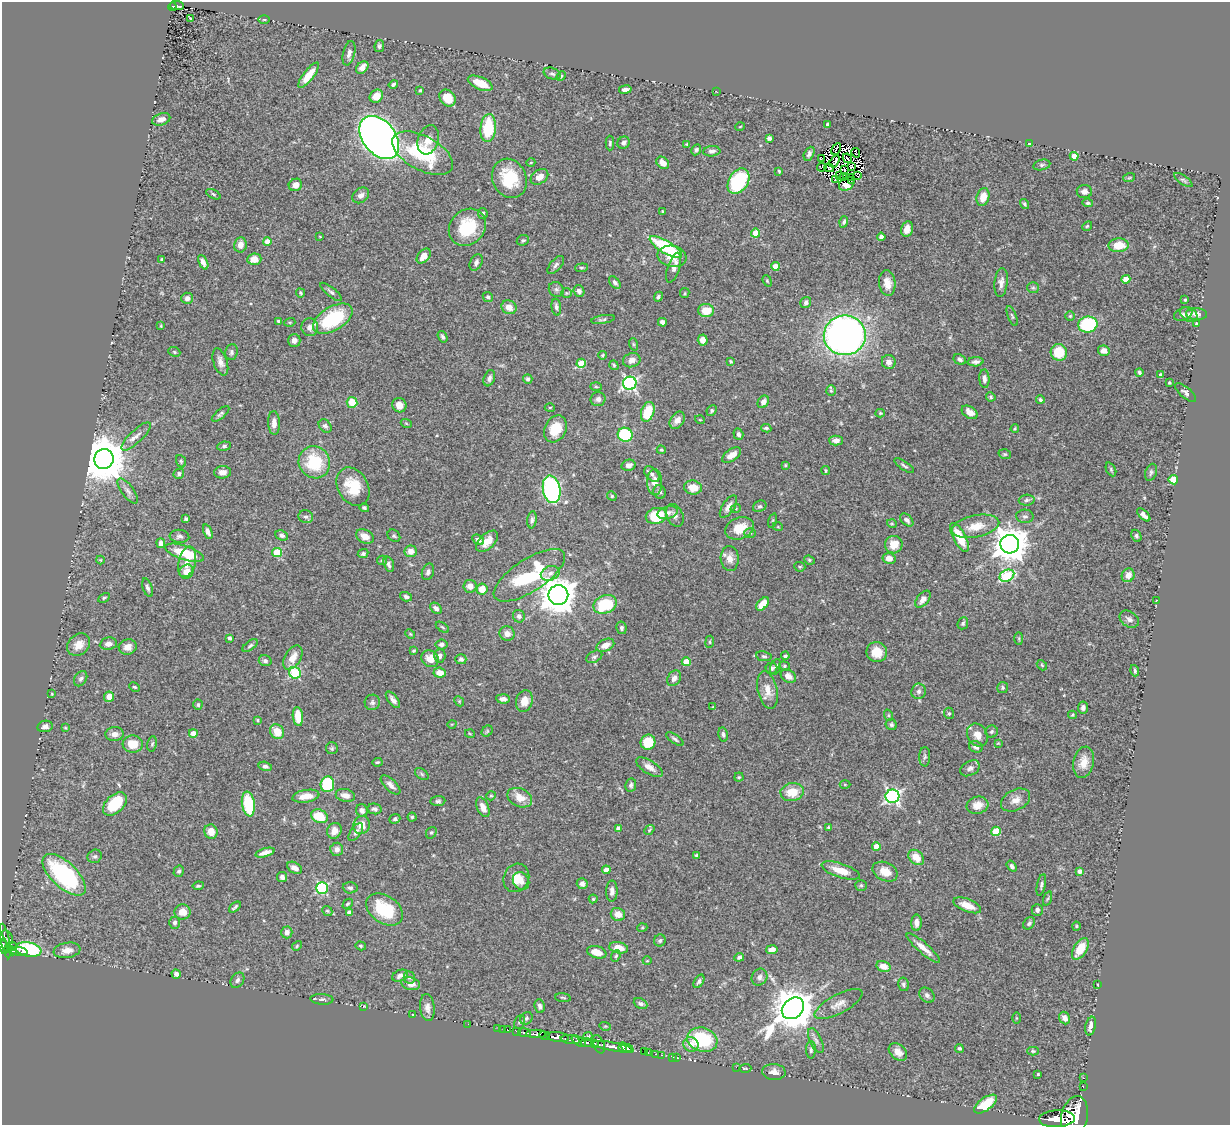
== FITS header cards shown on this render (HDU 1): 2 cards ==
NAXIS1  =                 1228
NAXIS2  =                 1123

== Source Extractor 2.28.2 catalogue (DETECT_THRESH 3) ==
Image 1228 x 1123 px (HDU 1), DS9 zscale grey, 1 PNG px = 1 image px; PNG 1232 x 1127 px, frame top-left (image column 1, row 1123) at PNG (2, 2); each listed source drawn as its Kron ellipse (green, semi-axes under 4 px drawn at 4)
Background 0.66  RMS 0.02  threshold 0.0603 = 3 sigma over >= 5 px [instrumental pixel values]
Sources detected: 513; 11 with non-positive FLUX_AUTO (blend fragments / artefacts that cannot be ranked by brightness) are neither listed nor drawn; of the other 502, the 500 brightest by FLUX_AUTO listed and drawn (2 fainter detections omitted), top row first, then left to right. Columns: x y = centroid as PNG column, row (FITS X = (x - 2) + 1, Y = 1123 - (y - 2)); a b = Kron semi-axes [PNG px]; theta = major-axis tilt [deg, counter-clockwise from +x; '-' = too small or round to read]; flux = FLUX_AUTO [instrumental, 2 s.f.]
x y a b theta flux
177 5 7 4 -3 110
172 7 4 4 - 90
191 19 3 3 - 3.7
264 19 6 4 1 1.8
379 46 6 5 - 3
349 53 12 6 77 6.4
362 67 7 5 45 10
552 74 9 5 -20 3.3
309 75 15 5 52 22
561 76 5 4 - 1.6
480 83 13 6 -23 24
393 84 5 4 - 3
625 89 6 3 9 5.3
420 90 4 3 - 1.8
716 91 2 2 - 0.76
376 96 7 6 - 16
447 98 9 7 -48 19
161 119 9 6 19 7.8
828 124 3 3 - 2.1
740 127 5 3 - 1
488 128 14 7 85 66
379 137 24 16 -51 1300
769 138 4 4 - 3.5
428 140 15 10 70 13
610 143 7 4 90 2.1
624 143 6 5 - 4.2
687 144 3 3 - 1.4
1030 144 4 3 - 1.6
836 149 6 2 62 1.6
696 150 6 4 63 2.8
712 151 8 5 5 4.8
423 153 33 17 -29 97
856 153 5 2 - 1.9
809 154 7 5 63 3.9
1074 156 4 4 - 18
847 158 5 2 - 1.4
821 159 4 2 - 1.1
835 161 6 3 57 1.1
531 162 4 3 - 1.1
663 163 7 5 -43 11
1042 165 9 5 12 3.2
822 167 4 2 - 0.95
851 167 3 2 - 2.3
829 168 5 2 - 2.1
845 169 3 2 - 1.6
779 171 3 2 - 1.5
839 176 4 2 - 1.1
857 176 3 2 - 1.9
539 177 9 7 36 10
851 177 2 2 - 1.2
509 178 20 17 -65 57
843 178 3 2 - 0.78
1129 178 6 3 19 1.7
835 180 4 2 - 1.1
1183 180 10 4 -35 2.8
738 181 14 9 57 99
851 181 2 2 - 2
847 184 8 6 36 4.3
295 185 7 6 - 10
1084 192 7 6 - 5.4
213 194 8 4 -28 2.2
361 195 9 7 39 6.1
983 197 9 6 74 19
1088 203 5 4 - 2.3
1024 204 5 3 - 2
663 211 3 3 - 1.9
483 213 5 4 - 2.3
844 222 6 4 71 2.8
1087 226 5 4 - 1.7
467 227 20 17 46 57
907 229 8 6 75 10
756 233 4 4 - 28
320 237 3 2 - 0.74
881 237 4 4 - 5
523 240 6 5 - 2.6
267 241 4 4 - 10
240 245 7 6 - 9.2
1119 245 10 7 2 27
666 247 18 6 -31 110
424 256 8 5 49 14
672 256 14 10 -11 20
254 259 7 5 7 14
162 260 3 3 - 2.5
203 262 8 4 -65 7.1
476 262 9 5 64 4.5
556 265 11 5 49 4.1
775 266 4 4 - 17
581 268 6 4 5 1.8
674 268 15 6 71 8.7
1126 279 4 4 - 20
767 281 6 4 -69 1.7
615 283 7 4 -52 3.6
887 283 13 8 -82 13
1001 283 14 6 83 7.6
1033 288 6 5 - 2.7
556 289 8 7 - 3.7
579 291 6 5 - 6.1
331 292 13 4 -39 4.2
300 293 5 3 - 1.8
566 293 5 4 - 1.8
685 293 5 4 - 1.5
488 297 5 5 - 2.5
658 297 5 4 - 2.4
187 298 6 5 - 4.9
1185 300 4 3 - 1.4
806 302 6 5 - 4
509 307 8 6 -30 11
556 307 8 4 -82 4
706 310 8 6 0 23
1183 314 9 6 21 4.2
1189 314 10 6 -31 4.6
1196 314 10 6 -3 6.1
1012 316 10 4 -70 2.6
1070 316 5 5 - 1.7
333 319 22 12 31 92
603 319 12 4 9 3.1
279 321 4 3 - 2.3
290 322 5 3 - 1.2
662 322 4 4 - 5.6
1196 323 3 2 - 0.95
1088 324 9 8 - 110
161 326 4 3 - 1.2
310 327 9 8 - 7
845 335 21 20 - 680
443 337 6 4 -56 2.7
294 340 6 6 - 6
703 340 5 5 - 8
633 344 6 4 -71 1.7
1104 351 6 5 - 7.2
174 352 6 4 -22 1.9
231 352 8 6 77 3.4
1059 352 8 8 - 35
602 355 4 3 - 1.4
960 359 6 5 - 3.8
632 360 9 7 20 8.3
731 361 4 3 - 1.7
220 362 14 7 -71 8.2
889 362 7 6 - 7.9
976 362 8 4 3 4.5
581 363 4 4 - 38
614 365 5 4 - 1.8
1139 372 4 3 - 2.5
1161 375 4 3 - 3.2
489 378 8 5 69 5
528 379 5 4 - 2.8
984 379 9 5 -86 4.4
630 383 7 6 - 320
1169 383 3 3 - 1.5
596 387 6 4 -2 1.8
831 391 5 4 - 1.7
1186 393 13 5 -39 4.8
991 397 5 4 - 2.1
598 399 7 7 - 4.8
1040 400 4 4 - 2.8
352 402 5 5 - 28
763 402 7 5 53 6.8
399 405 7 7 - 12
550 407 5 3 - 1.3
712 410 5 4 - 2.5
648 412 10 6 71 44
970 412 9 5 -33 10
880 413 4 4 - 1.6
221 414 11 4 41 3.2
677 420 9 6 54 7.6
700 420 5 3 - 1.1
274 423 12 6 -88 8.2
406 423 5 3 - 1.4
325 426 7 5 -47 3.4
766 428 5 3 - 1.9
1015 428 4 3 - 1.5
555 429 14 10 63 30
738 434 6 5 - 3.5
625 435 7 7 - 71
136 436 19 6 44 9.5
836 440 7 5 -2 5.6
224 446 7 4 7 2.8
661 450 4 3 - 1.4
1005 454 6 4 -19 1.9
732 455 11 5 34 11
104 459 10 9 - 6000
181 461 6 5 - 2.1
314 462 16 15 - 67
628 465 7 5 13 6.2
785 465 4 3 - 1.4
904 466 11 3 -34 2.9
1111 469 7 4 -65 2.1
826 470 4 3 - 1.4
222 472 8 6 5 7.9
1151 472 9 5 72 3.2
179 474 5 5 - 2.9
652 474 9 6 -47 5
1173 480 5 4 - 64
655 482 13 7 -89 12
353 487 20 15 -60 41
693 487 9 7 -11 19
552 489 14 8 -79 260
128 491 15 6 -53 6
659 492 7 6 - 4
612 496 5 4 - 1.6
1027 500 8 5 4 3.6
760 506 7 5 26 2.9
728 507 13 6 56 9.6
364 508 5 4 - 2.6
736 508 5 3 - 1.5
668 513 10 6 15 6.3
675 515 12 8 -65 6.5
1144 515 8 4 -43 6.7
656 516 10 8 12 57
1025 516 9 6 -3 4
306 517 7 6 - 4
186 519 3 3 - 2.1
532 520 9 4 83 3.8
907 520 8 5 -43 4.5
772 521 7 3 71 1.6
892 524 5 3 - 1.3
976 526 24 11 12 25
778 527 5 3 - 1
740 528 15 10 21 24
208 532 8 4 -68 5.6
750 533 6 5 - 2.7
282 535 6 5 - 4.3
179 536 10 6 -5 4.4
365 536 9 6 -25 11
394 536 7 5 -41 2.6
1136 536 6 4 -64 2.8
960 537 16 6 -62 36
478 540 6 4 -33 4.7
487 541 13 7 43 15
161 543 5 4 - 8.6
1010 544 9 9 - 2800
894 545 9 8 - 20
411 551 6 6 - 9.8
277 552 5 4 - 62
184 553 20 7 -18 49
363 554 5 4 - 3.1
889 558 6 5 - 11
730 559 12 9 -87 11
100 560 4 4 - 1.2
382 560 5 4 - 2.8
809 560 5 4 - 1.8
187 562 16 8 76 12
389 564 8 5 -73 3.8
800 567 5 5 - 1.8
186 572 7 6 - 16
428 572 8 5 69 3.7
550 573 9 7 20 7.1
529 575 41 16 33 120
1128 575 7 6 - 12
1007 576 8 5 27 86
470 586 6 6 - 9.9
148 588 10 4 -72 3.6
482 589 6 5 - 16
558 595 10 10 - 3000
406 597 6 4 -15 3.9
104 598 6 4 29 2.1
923 599 10 5 51 9
1156 601 4 2 - 1.1
605 604 12 9 24 69
763 604 8 5 46 22
436 608 6 4 -42 4.8
519 616 6 6 - 5.2
1129 619 10 7 -35 5
963 623 6 5 - 2.7
442 627 7 3 -36 2
621 628 6 5 - 2.7
410 634 5 4 - 1.5
507 634 7 7 - 9.2
229 638 4 3 - 3.2
1019 638 6 3 -90 1.5
710 642 6 3 83 1.4
108 644 8 6 9 6.9
441 644 6 5 - 4.7
79 645 12 10 43 14
605 645 9 6 26 10
250 646 9 4 38 2.9
128 647 9 7 12 10
414 651 3 3 - 1.5
877 652 10 10 - 23
440 656 7 5 88 4.2
764 656 8 5 -8 2.6
785 656 4 3 - 2.4
293 657 13 8 58 15
594 657 8 5 27 3.5
430 659 9 8 - 14
461 659 5 5 - 3.9
265 661 6 5 - 3.6
686 662 4 4 - 24
1042 665 6 4 -48 1.8
784 666 5 4 - 2
775 667 8 5 67 3.2
771 668 6 5 - 3.6
1135 671 6 3 -73 2.4
295 673 6 5 - 110
440 673 6 5 - 14
788 676 8 6 -32 9.1
674 678 8 6 57 7
81 679 8 6 55 3.4
135 687 6 4 -26 1.5
1003 687 5 5 - 2.5
767 690 19 9 -77 16
919 691 8 7 - 4.9
52 694 4 3 - 1
109 697 5 5 - 12
503 699 7 4 -5 6
393 700 10 4 -51 5.4
459 701 5 4 - 1.9
524 701 11 8 74 17
372 702 8 7 - 3.9
198 705 5 4 - 2.9
713 707 3 3 - 1
1083 708 6 5 - 3.9
949 713 6 4 -68 2.1
888 715 6 4 -71 1.6
1072 715 4 4 - 1.3
298 716 9 5 -83 27
258 720 4 4 - 1.5
452 724 5 3 - 1
891 725 6 5 - 2.8
45 726 8 5 11 5.1
65 728 4 3 - 1.3
487 731 6 5 - 1.6
992 731 6 6 - 2.8
277 732 8 6 -54 24
193 733 4 4 - 11
115 734 9 7 3 8.3
470 734 5 3 - 1.2
723 734 7 5 -79 3.2
977 735 12 9 -56 12
675 739 10 4 -36 3.2
648 742 8 7 - 35
998 743 4 4 - 1.1
133 744 10 8 -3 26
152 744 7 5 79 2.4
976 747 7 5 -26 4.9
332 748 6 6 - 2.3
925 757 10 5 89 3.2
377 762 5 3 - 1.7
1084 762 16 10 79 16
265 766 7 4 -15 3.7
649 767 15 6 -32 11
970 768 10 7 30 5.1
422 774 7 5 -37 2.3
739 777 4 4 - 1.7
327 784 8 6 84 65
845 784 5 3 - 1.3
391 785 12 5 -44 6.7
631 785 7 5 80 2.9
792 792 11 9 8 25
345 795 10 6 -13 9.6
306 796 13 6 9 16
491 796 5 4 - 1.6
892 796 7 6 - 340
520 798 13 9 -25 18
1015 800 15 10 27 12
438 801 7 5 6 3
115 804 14 8 43 55
248 804 12 6 -82 67
977 805 11 8 15 14
483 807 10 6 -66 10
374 809 7 5 -12 3.2
362 810 6 5 - 5.3
319 816 9 6 -24 36
412 817 4 4 - 1.9
395 819 5 4 - 3
362 825 9 8 - 13
828 827 3 3 - 1.7
618 828 4 3 - 3.6
649 830 5 3 - 1.6
334 831 8 7 - 10
996 831 5 4 - 53
211 832 7 6 - 13
356 832 10 5 54 4.2
431 833 6 5 - 2.3
876 846 4 4 - 17
337 849 6 6 - 6.2
265 853 10 4 17 8
697 855 3 3 - 2.8
95 856 7 6 - 3.6
916 857 9 6 -43 20
1012 866 6 4 -53 3.8
294 868 8 5 -30 6.9
606 870 4 4 - 15
179 871 6 5 - 2.7
841 871 20 7 -18 21
1079 871 4 4 - 5.8
885 872 13 9 -25 16
64 875 27 12 -43 170
282 877 5 5 - 5.7
516 878 14 12 66 18
521 881 9 8 - 7.8
582 884 5 5 - 5
861 885 6 5 - 2.1
1041 885 11 4 78 3.3
198 886 5 3 - 1.9
322 888 6 5 - 160
350 888 7 5 -5 3.6
612 891 10 5 89 5.8
593 899 4 4 - 1.7
1047 899 7 3 71 1.8
348 904 6 3 44 2.2
967 905 15 6 -21 17
235 907 7 3 39 2.4
384 909 20 13 -34 67
1037 910 6 5 - 3.7
327 911 5 4 - 1.9
183 912 8 7 - 13
349 912 4 4 - 5.9
618 914 7 6 - 14
175 923 6 5 - 4.2
916 923 8 5 -90 7.6
1029 923 7 5 51 3.5
1076 926 4 4 - 1.5
642 928 5 3 - 1.3
287 932 6 5 - 7
8 937 8 2 -62 100
5 941 17 4 -79 210
660 941 6 6 - 2.6
297 946 5 4 - 1.6
361 946 5 4 - 1.9
3 947 7 3 -75 370
13 947 5 3 - 39
618 948 9 5 -11 16
923 948 21 5 -41 15
8 949 3 2 - 35
1080 949 12 6 58 28
28 950 13 7 -9 85
67 950 13 7 8 11
772 950 6 4 11 8.7
13 951 4 3 - 70
19 951 8 4 -4 220
597 952 10 6 -16 16
616 956 6 4 68 2.1
739 957 5 4 - 4
647 961 4 3 - 0.89
883 966 7 5 -16 13
176 974 5 4 - 4.2
400 976 8 5 25 4.4
759 977 9 7 58 5.2
409 978 6 5 - 3.3
237 980 8 6 57 4.5
699 981 7 4 58 3.7
411 984 9 6 -12 9.4
904 984 7 5 -77 3.2
1098 985 2 2 - 0.95
927 995 8 6 -45 4.2
563 998 8 3 -6 1.6
322 999 11 5 -4 3.7
641 1004 7 5 -25 3.1
838 1004 26 9 28 14
363 1006 3 2 - 1.6
540 1006 7 5 -81 4.6
427 1008 13 7 -85 7.9
793 1008 12 9 43 4500
413 1015 3 2 - 1.2
526 1018 7 5 46 2.4
1016 1018 5 3 - 1.2
1065 1018 6 5 - 8.4
520 1022 7 5 65 2.3
468 1024 2 2 - 6.7
605 1026 6 3 -17 1.4
1091 1026 9 5 77 8.2
498 1028 2 2 - 6.1
503 1029 2 2 - 5.8
507 1030 3 3 - 36
517 1031 3 3 - 62
525 1033 6 3 -8 210
536 1034 9 4 -2 750
545 1036 5 3 - 230
588 1036 4 3 - 1.7
558 1037 11 5 -7 1300
570 1040 10 3 -8 430
702 1040 15 12 -15 84
816 1040 13 6 -65 5.7
579 1041 8 3 -34 240
587 1043 6 3 -11 250
595 1043 3 3 - 110
599 1044 9 5 -65 120
691 1045 7 7 - 12
612 1047 20 3 -10 890
623 1048 5 3 - 490
627 1048 6 4 -23 530
959 1048 4 3 - 2.6
811 1050 9 5 89 3.2
644 1051 3 2 - 15
1033 1051 5 4 - 1.8
898 1052 10 7 -41 10
648 1053 2 2 - 13
655 1054 2 2 - 11
661 1055 2 2 - 9.2
673 1057 2 2 - 9.1
677 1058 3 2 - 1.1
736 1067 2 2 - 48
745 1068 6 3 2 2
774 1072 11 8 -4 8.6
1038 1074 3 3 - 1.3
1084 1078 2 2 - 5.8
1083 1087 2 2 - 6.7
985 1104 13 6 36 31
1075 1116 20 13 77 3900
1057 1119 18 8 3 2600
At the frame edge (FLAGS 8, measured only in part): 1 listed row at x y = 3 947
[2 fainter detections neither listed nor drawn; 11 non-positive-flux detections neither listed nor drawn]